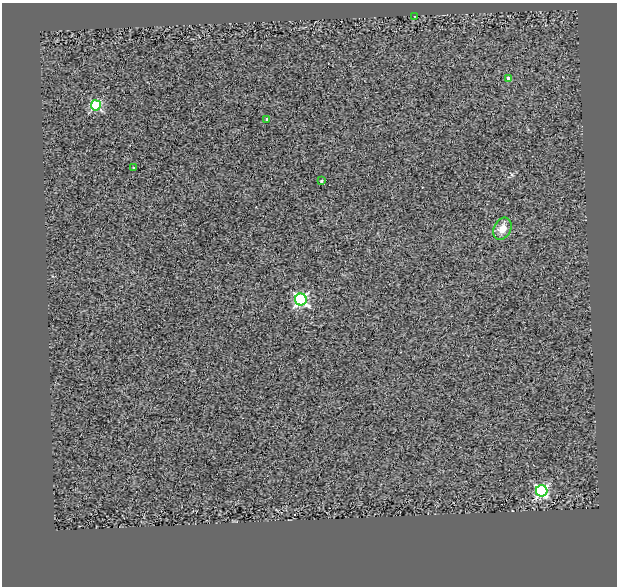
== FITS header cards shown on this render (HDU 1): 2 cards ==
NAXIS1  =                  615
NAXIS2  =                  584

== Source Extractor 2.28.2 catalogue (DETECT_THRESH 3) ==
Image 615 x 584 px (HDU 1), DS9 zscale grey, 1 PNG px = 1 image px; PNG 619 x 588 px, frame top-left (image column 1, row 584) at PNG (2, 3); each listed source drawn as its Kron ellipse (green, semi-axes under 4 px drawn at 4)
Background 1.5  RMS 1.5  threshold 4.57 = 3 sigma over >= 5 px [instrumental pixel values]
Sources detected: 9; all 9 listed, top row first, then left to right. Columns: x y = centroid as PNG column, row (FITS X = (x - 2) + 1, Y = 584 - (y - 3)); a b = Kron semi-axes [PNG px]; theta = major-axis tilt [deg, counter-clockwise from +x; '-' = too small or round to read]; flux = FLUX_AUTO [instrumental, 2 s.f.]
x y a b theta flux
415 16 3 2 - 68
509 79 4 4 - 1000
96 105 5 5 - 8700
267 119 3 3 - 190
134 167 3 2 - 120
321 181 3 3 - 110
502 229 11 8 62 1100
301 299 6 6 - 21000
542 491 6 5 - 19000